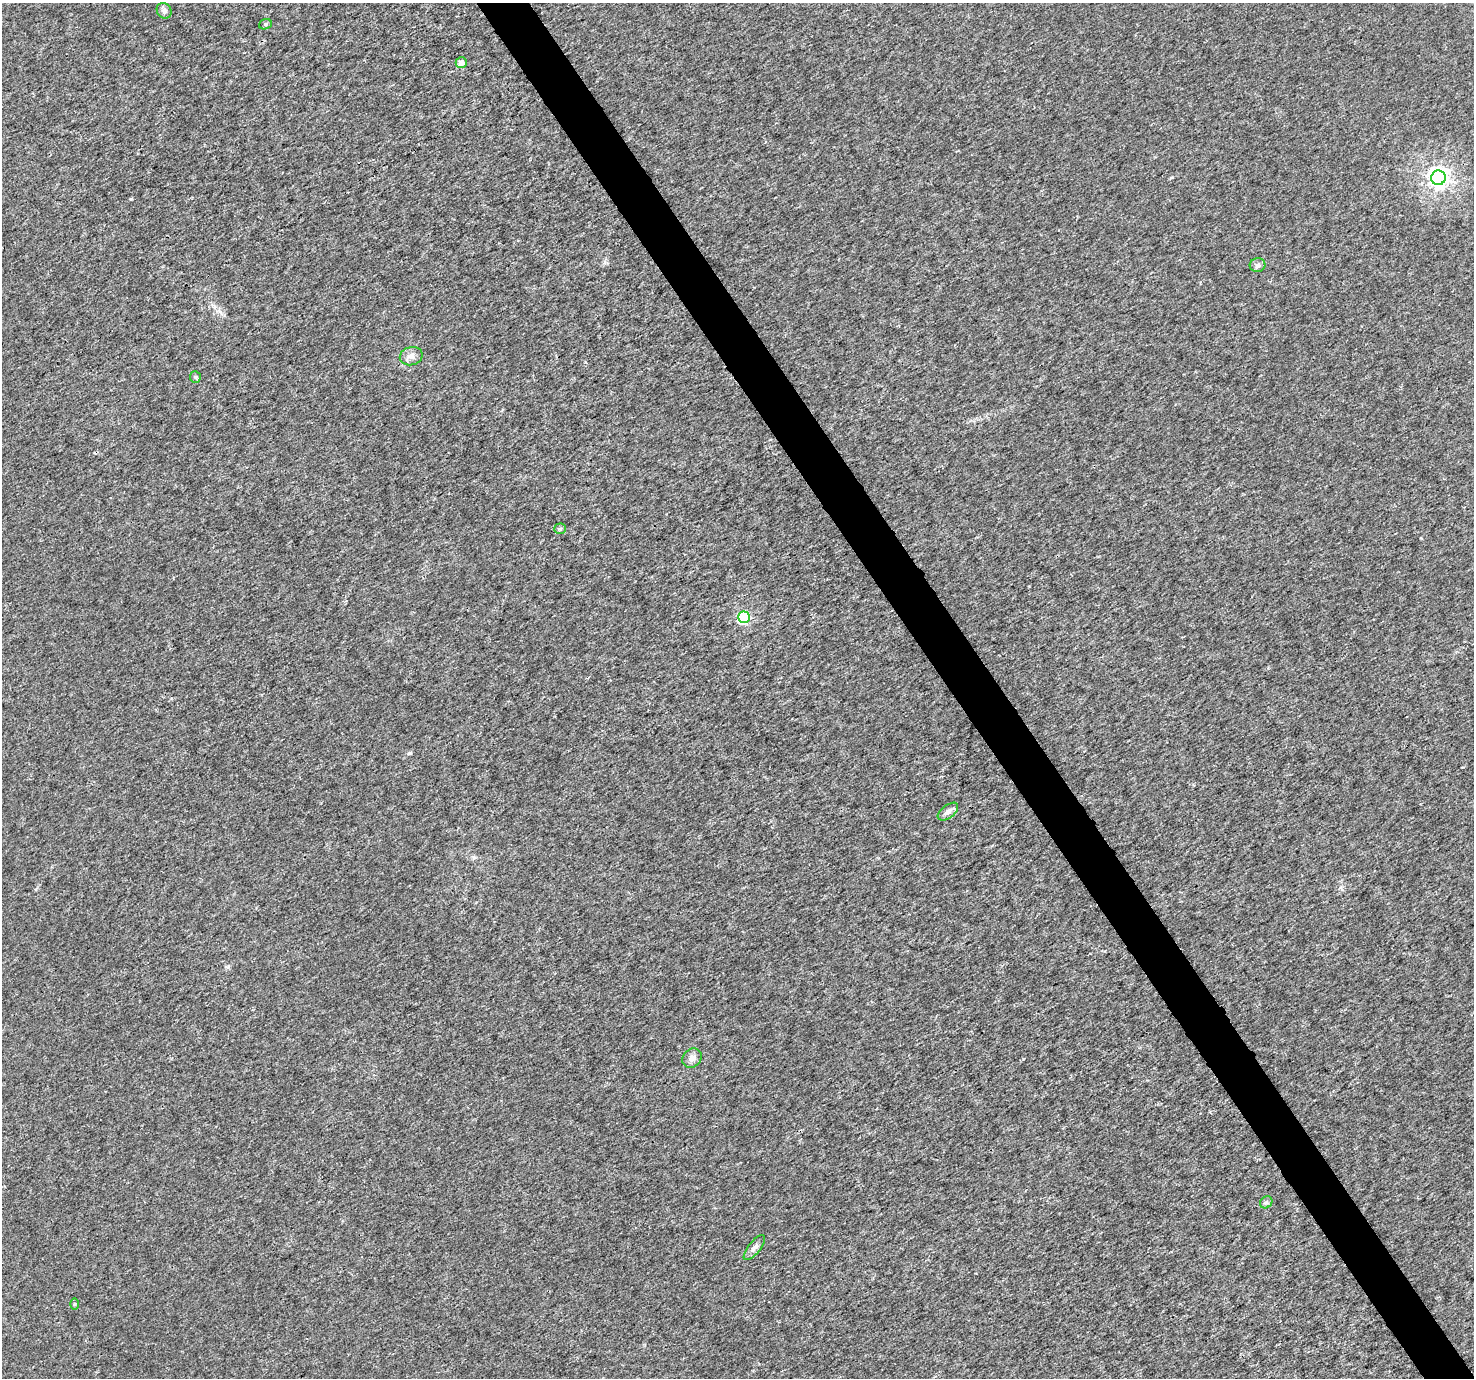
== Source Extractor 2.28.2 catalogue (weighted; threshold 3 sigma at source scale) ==
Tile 6 of 4 x 4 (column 2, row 2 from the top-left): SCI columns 1477-2948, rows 2932-4307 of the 5892 x 5802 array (HDU 1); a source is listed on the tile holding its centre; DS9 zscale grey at full resolution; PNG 1476 x 1380 px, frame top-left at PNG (2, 3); each listed source drawn as its Kron ellipse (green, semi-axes under 4 px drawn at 4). Shown black and unused: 4% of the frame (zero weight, under 3 of 4 exposures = <1% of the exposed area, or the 3 px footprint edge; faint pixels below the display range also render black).
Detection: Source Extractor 2.28.2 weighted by HDU 2 'WHT'; one run over the whole footprint, this tile lists its part. Background 9.27e-04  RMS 0.002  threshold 0.00901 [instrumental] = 3 sigma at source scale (4.5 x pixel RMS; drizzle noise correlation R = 1.50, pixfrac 1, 0.0396/0.0396 arcsec/px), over >= 5 px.
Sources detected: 14; all 14 listed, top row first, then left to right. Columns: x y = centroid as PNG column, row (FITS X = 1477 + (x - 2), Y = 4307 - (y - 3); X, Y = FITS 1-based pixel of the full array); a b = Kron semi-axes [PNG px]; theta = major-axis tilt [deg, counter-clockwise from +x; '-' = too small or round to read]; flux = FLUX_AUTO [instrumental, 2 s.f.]
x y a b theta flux
164 11 8 7 - 0.62
265 24 6 5 - 0.32
461 63 6 5 - 1.8
1438 178 7 7 - 110
1258 265 8 7 - 0.63
411 356 11 9 13 1.1
195 377 6 5 - 0.32
560 529 5 5 - 0.36
744 617 6 6 - 21
948 812 12 6 38 0.99
692 1058 10 8 48 1
1266 1202 6 5 - 0.43
754 1248 15 6 51 0.9
74 1304 6 4 89 0.27
Unlisted compact peaks at least as high as the median listed source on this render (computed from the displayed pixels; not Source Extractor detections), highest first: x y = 131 199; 228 967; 410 753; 1421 538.